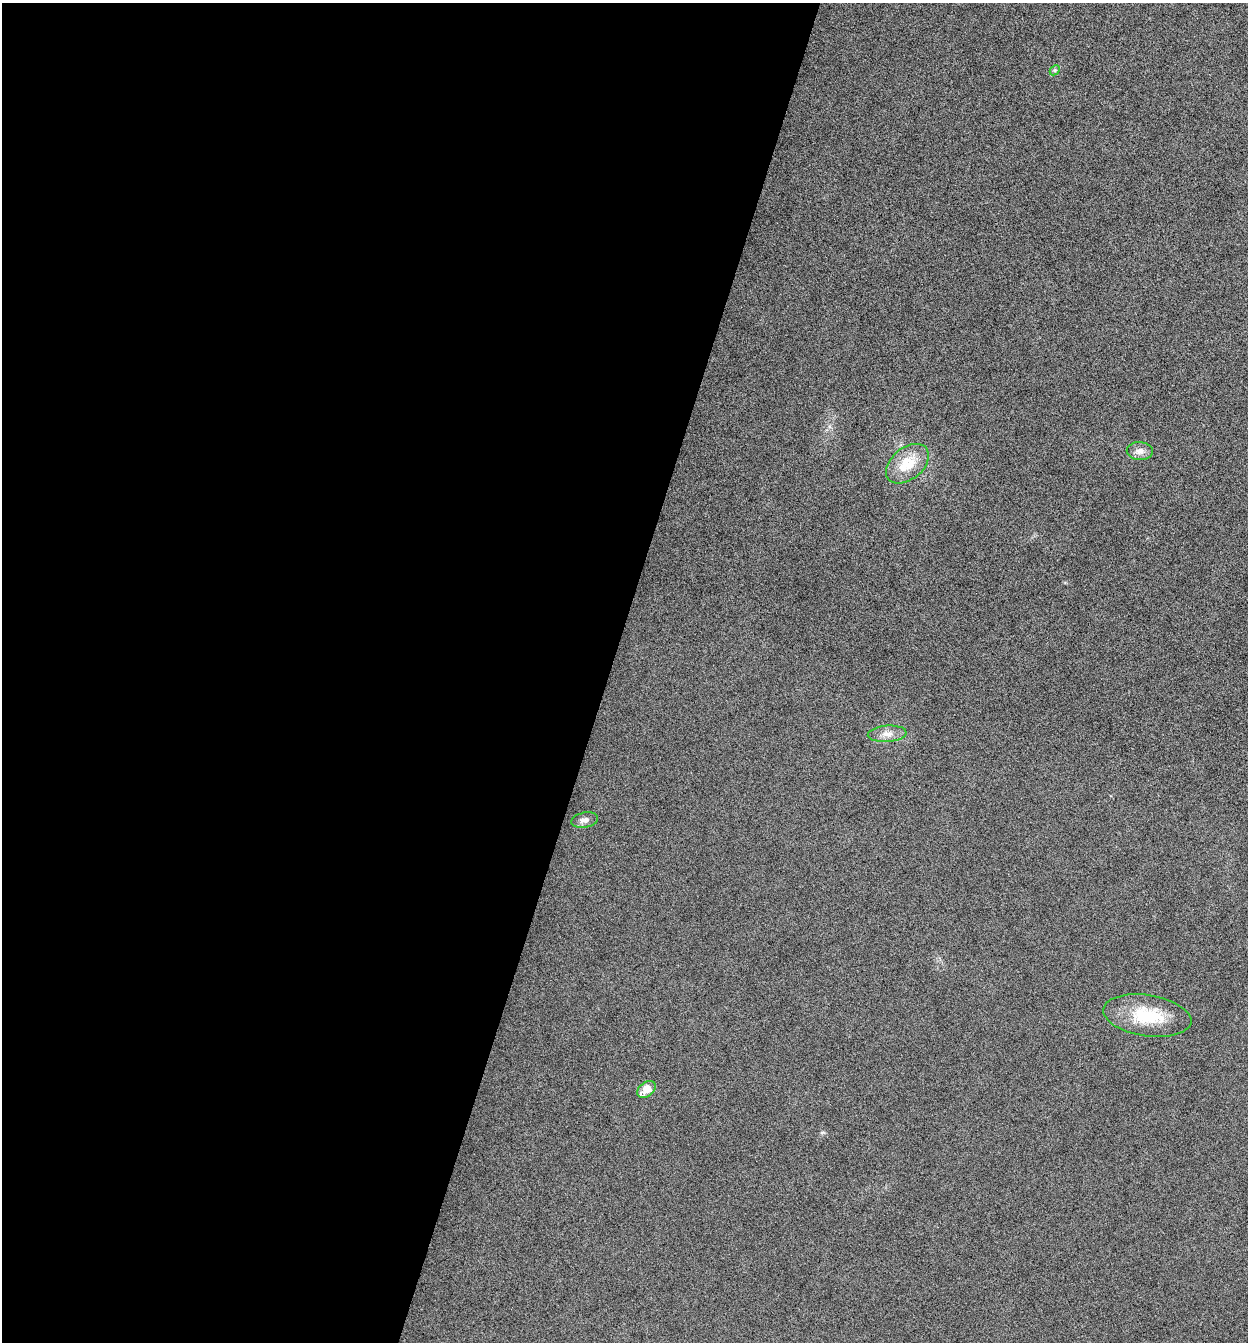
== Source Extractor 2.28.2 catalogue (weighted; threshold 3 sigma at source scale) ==
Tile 5 of 4 x 4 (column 1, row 2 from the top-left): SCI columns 137-1382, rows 2689-4028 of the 5386 x 5373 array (HDU 1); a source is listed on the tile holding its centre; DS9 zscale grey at full resolution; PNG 1250 x 1344 px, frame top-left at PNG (2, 3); each listed source drawn as its Kron ellipse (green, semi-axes under 4 px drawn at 4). Shown black and unused: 49% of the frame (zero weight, under 12 of 24 exposures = <1% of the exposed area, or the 3 px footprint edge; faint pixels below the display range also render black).
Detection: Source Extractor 2.28.2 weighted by HDU 2 'WHT'; one run over the whole footprint, this tile lists its part. Background -0.545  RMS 0.04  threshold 0.163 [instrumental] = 3 sigma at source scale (4.09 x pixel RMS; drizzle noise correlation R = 1.36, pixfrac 0.8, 0.05/0.05 arcsec/px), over >= 5 px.
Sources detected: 7; all 7 listed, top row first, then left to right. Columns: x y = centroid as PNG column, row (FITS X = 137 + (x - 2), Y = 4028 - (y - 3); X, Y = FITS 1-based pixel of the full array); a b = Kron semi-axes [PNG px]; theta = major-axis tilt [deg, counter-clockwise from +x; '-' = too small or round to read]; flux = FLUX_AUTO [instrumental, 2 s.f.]
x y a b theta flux
1055 70 6 4 44 5.1
1140 451 13 9 -4 25
907 464 24 16 39 100
887 734 19 8 4 33
585 820 14 7 10 19
1147 1016 44 20 -9 170
646 1089 10 7 39 63